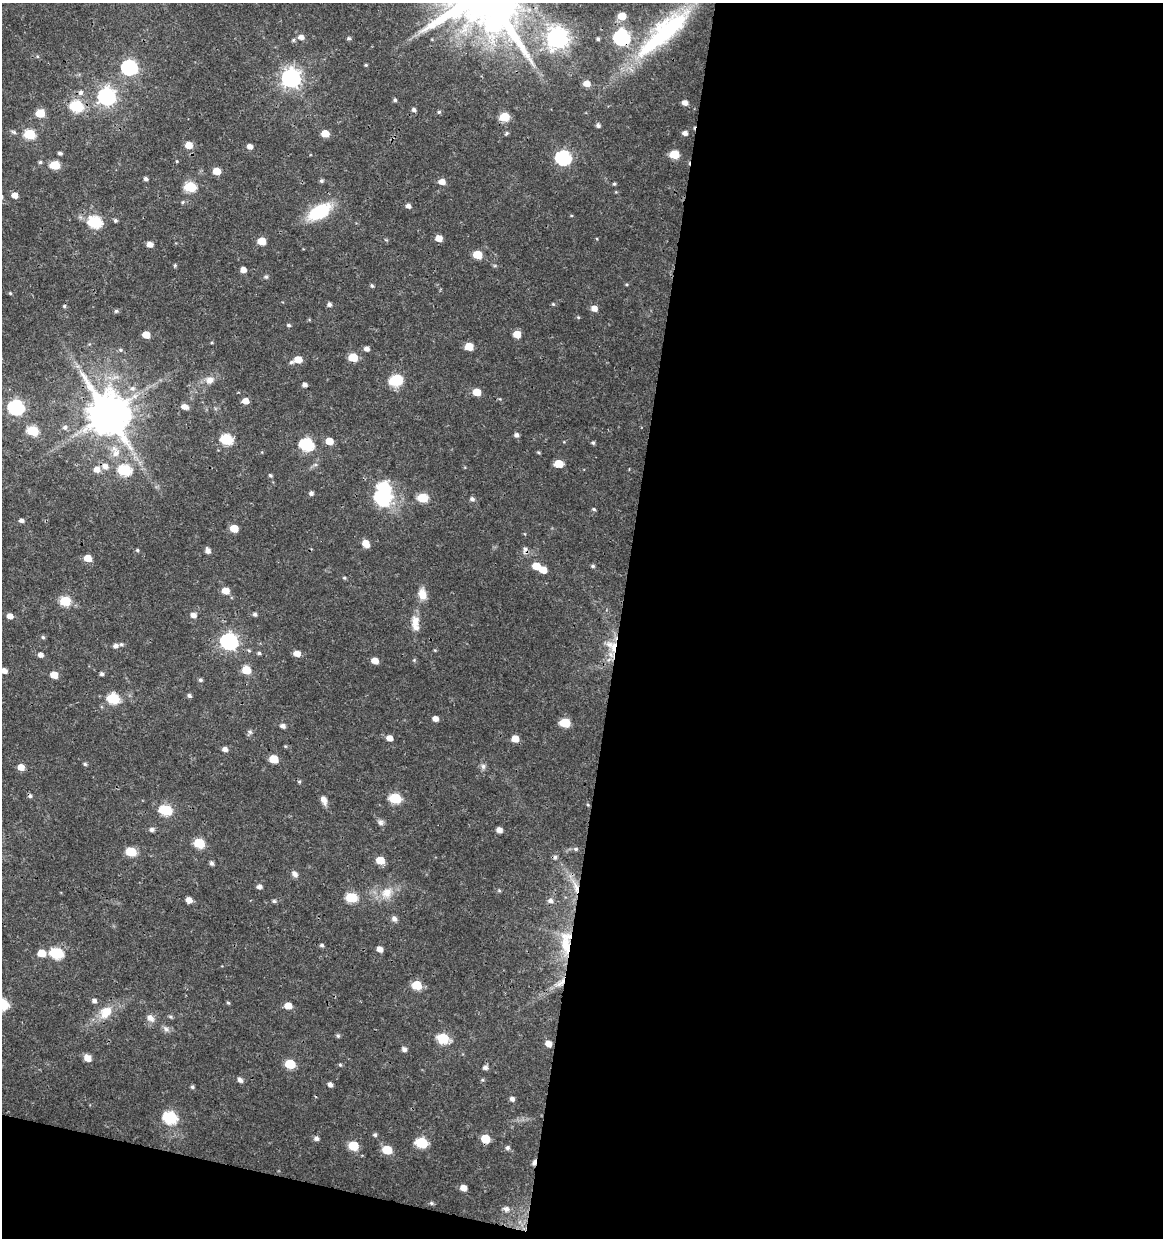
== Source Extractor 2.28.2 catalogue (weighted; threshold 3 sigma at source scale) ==
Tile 16 of 4 x 4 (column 4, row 4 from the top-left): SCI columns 3765-4925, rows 1-1236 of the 5147 x 4948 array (HDU 1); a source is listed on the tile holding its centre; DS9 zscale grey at full resolution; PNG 1165 x 1240 px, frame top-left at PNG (2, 3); no overlay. Shown black and unused: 49% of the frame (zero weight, under 3 of 4 exposures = <1% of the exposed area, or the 3 px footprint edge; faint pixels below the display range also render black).
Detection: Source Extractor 2.28.2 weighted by HDU 2 'WHT'; one run over the whole footprint, this tile lists its part. Background 0.0216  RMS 0.002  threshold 0.00884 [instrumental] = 3 sigma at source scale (4.5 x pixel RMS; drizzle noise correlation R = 1.50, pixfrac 1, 0.0396/0.0396 arcsec/px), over >= 5 px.
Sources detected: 215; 2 inside a brighter object's white glare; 2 cosmic-ray / hot-pixel residue — not listed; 2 inside a brighter listed object's ellipse — not listed separately; the other 209 listed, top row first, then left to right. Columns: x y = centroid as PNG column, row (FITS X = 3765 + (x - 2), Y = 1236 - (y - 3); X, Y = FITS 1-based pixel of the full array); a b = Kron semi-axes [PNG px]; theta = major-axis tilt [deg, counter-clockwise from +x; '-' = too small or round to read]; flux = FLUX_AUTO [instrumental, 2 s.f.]
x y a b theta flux
622 16 6 6 - 4.2
664 32 78 21 42 26
301 37 6 5 - 1.1
349 38 5 5 - 0.35
557 38 8 8 - 140
622 38 8 7 - 50
598 39 5 4 - 0.36
293 40 5 4 - 0.3
366 65 4 3 - 0.23
129 68 7 7 - 45
291 78 8 7 - 100
587 83 6 5 - 2
81 93 6 6 - 0.62
106 97 7 7 - 79
395 100 5 4 - 0.35
685 103 5 5 - 1.1
77 106 7 6 - 17
414 110 5 4 - 0.54
439 112 5 5 - 0.34
40 113 6 5 - 6
505 117 6 5 - 7.4
598 125 5 4 - 0.55
14 132 7 5 -19 0.4
506 133 6 3 70 0.27
685 133 6 5 - 0.8
30 134 6 5 - 12
325 134 6 5 - 3.3
189 145 6 5 - 3
250 146 5 5 - 1.1
60 153 5 4 - 0.42
674 154 6 5 - 6.2
563 158 7 7 - 39
177 161 4 4 - 0.17
40 162 5 4 - 0.32
55 165 6 5 - 7.9
217 171 5 5 - 3.2
146 179 4 4 - 0.54
321 181 5 5 - 0.41
442 182 6 5 - 1.5
614 184 4 4 - 0.28
190 187 6 6 - 13
14 195 5 5 - 1.6
183 202 5 5 - 0.29
408 206 5 5 - 0.79
320 212 22 12 30 12
115 220 5 4 - 0.35
95 222 7 6 - 22
439 238 6 5 - 2
262 241 6 5 - 3.9
149 244 5 5 - 1.4
477 255 6 5 - 5.7
175 265 5 4 - 0.25
243 270 5 4 - 1.5
266 277 6 5 - 0.37
372 286 5 4 - 0.31
10 293 4 3 - 0.22
329 304 5 5 - 0.55
553 304 5 3 - 0.22
64 306 4 4 - 0.28
594 308 6 5 - 1.4
116 311 6 5 - 0.36
578 317 5 4 - 0.23
288 325 5 4 - 0.33
517 334 5 5 - 3
146 335 6 5 - 3.1
469 346 6 5 - 4.5
366 349 5 5 - 0.84
120 350 6 5 - 0.32
353 357 6 5 - 5.7
298 359 6 5 - 2.8
291 362 6 5 - 0.37
209 380 10 9 - 1.6
396 380 13 10 17 6
304 385 5 4 - 0.66
132 388 8 7 - 0.87
477 392 6 5 - 3.3
245 401 6 5 - 1.7
16 407 7 7 - 46
185 407 7 5 -14 1.4
108 414 13 11 -51 770
65 427 6 6 - 0.58
33 431 6 6 - 11
517 435 5 5 - 0.6
227 440 7 6 - 16
329 441 6 5 - 2.9
593 443 5 4 - 0.33
306 445 7 6 - 24
538 452 5 3 - 0.23
116 453 11 10 - 1.8
559 464 6 5 - 3.9
105 466 8 7 - 1.3
97 469 7 6 - 1.5
125 470 7 6 - 16
270 475 5 4 - 0.3
311 493 5 5 - 0.58
382 498 9 7 -18 25
423 498 6 5 - 8.1
472 499 6 5 - 0.53
594 509 5 4 - 0.28
21 520 5 4 - 0.64
234 528 6 5 - 4
366 543 7 5 -56 2.5
137 550 5 4 - 0.28
525 550 12 6 -88 0.71
208 551 6 5 - 0.97
88 558 6 5 - 2.9
536 566 6 5 - 3.5
593 566 5 4 - 0.33
344 578 5 4 - 0.26
225 591 6 5 - 2.5
422 594 12 8 -81 2.5
65 601 6 5 - 10
255 614 5 5 - 0.43
193 615 6 5 - 1
10 616 6 5 - 1.2
415 621 16 11 -77 1.9
43 637 5 4 - 0.35
229 641 8 7 - 59
121 644 6 5 - 0.36
115 646 6 5 - 0.69
614 647 17 9 87 3.2
249 650 6 4 -29 0.27
435 650 4 4 - 0.2
259 653 4 4 - 0.32
297 653 6 5 - 1.8
40 655 5 5 - 0.94
414 660 4 4 - 0.24
375 661 6 5 - 1.9
246 670 6 6 - 4.7
4 671 5 5 - 1.4
101 674 5 4 - 0.47
54 675 6 5 - 2.9
200 680 5 5 - 0.4
189 696 5 4 - 0.49
113 699 7 6 - 14
435 718 5 5 - 1.1
565 723 6 6 - 8.1
283 726 5 4 - 0.79
250 732 7 6 - 0.48
389 738 6 5 - 1.4
515 739 6 5 - 2.3
285 746 5 4 - 0.19
225 749 6 5 - 0.86
274 759 6 5 - 4.8
85 764 5 4 - 0.3
483 766 8 6 -90 0.61
21 767 5 5 - 2.1
395 798 7 6 - 14
324 800 12 6 -67 1.2
588 805 5 3 - 0.2
166 810 7 6 - 15
380 822 9 7 -39 0.67
152 829 6 5 - 0.66
499 830 5 5 - 1.2
199 843 7 6 - 8.9
576 849 6 5 - 0.41
131 851 6 6 - 7.7
380 860 6 5 - 3.8
212 863 6 4 -63 0.53
295 874 9 6 -43 0.8
575 886 26 7 -70 2.9
259 887 5 5 - 0.69
499 890 5 5 - 0.25
387 893 18 15 53 3.3
351 897 7 6 - 12
189 900 6 5 - 1.5
274 901 6 4 -1 0.37
550 901 8 7 - 0.78
394 919 8 7 - 0.7
322 945 5 4 - 0.4
565 945 29 13 -84 6.4
380 949 6 5 - 1.2
41 953 6 6 - 3.1
56 953 7 6 - 17
560 983 20 8 36 2.1
417 985 6 6 - 6.4
94 1001 6 5 - 0.58
228 1003 5 4 - 0.26
2 1004 7 6 - 18
288 1006 6 5 - 2.2
106 1012 20 15 46 3.8
170 1017 6 5 - 0.33
150 1018 11 8 -48 1.2
166 1029 10 7 -29 0.77
338 1036 6 5 - 0.34
443 1038 7 6 - 11
548 1044 6 5 - 1.4
404 1049 6 5 - 0.73
87 1058 7 6 - 1.8
290 1064 6 6 - 7.9
340 1065 5 4 - 0.27
485 1068 6 5 - 0.64
240 1080 6 5 - 0.76
482 1080 5 5 - 0.27
330 1084 5 4 - 0.69
192 1087 5 4 - 0.35
512 1099 5 5 - 0.7
170 1117 8 6 -18 25
375 1135 5 5 - 0.39
316 1138 6 6 - 0.6
485 1139 6 6 - 4.9
422 1143 7 6 - 14
353 1146 6 6 - 7.8
507 1148 6 6 - 0.47
387 1150 7 6 - 5.9
534 1162 7 5 67 0.58
463 1188 5 5 - 1.6
431 1203 6 5 - 0.34
506 1209 7 6 - 0.77
Overlapping masked pixels (flux is a lower limit): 8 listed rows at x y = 622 38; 108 414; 525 550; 614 647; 575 886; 565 945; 560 983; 534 1162
Isophote crosses this tile's border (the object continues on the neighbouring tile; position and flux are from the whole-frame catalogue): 2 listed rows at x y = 4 671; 2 1004